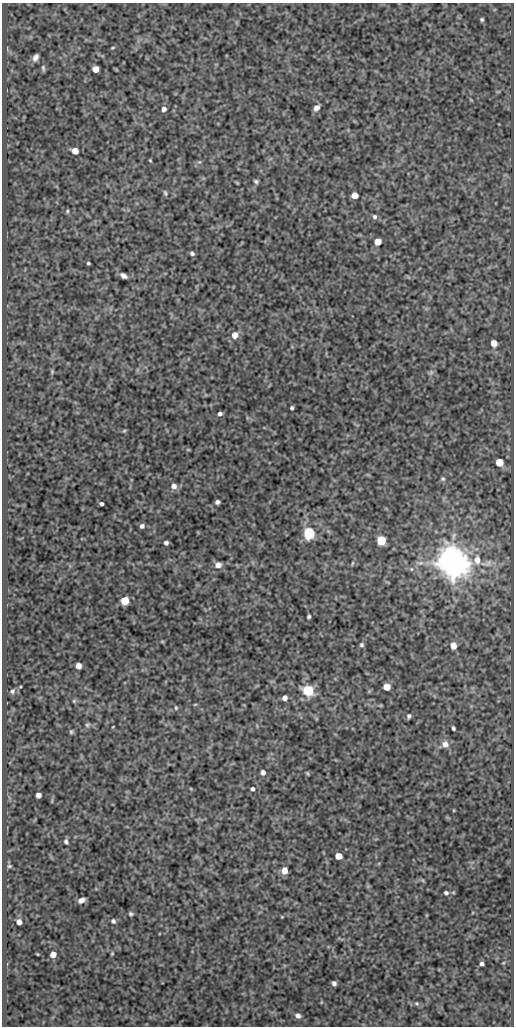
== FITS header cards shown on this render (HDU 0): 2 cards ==
NAXIS1  =                  512
NAXIS2  =                 1024

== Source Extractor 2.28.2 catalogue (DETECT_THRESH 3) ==
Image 512 x 1024 px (HDU 0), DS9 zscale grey, 1 PNG px = 1 image px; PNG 516 x 1028 px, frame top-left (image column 1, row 1024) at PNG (2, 3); no overlay
Background 80.4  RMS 0.5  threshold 1.51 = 3 sigma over >= 5 px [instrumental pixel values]
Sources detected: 80; all 80 listed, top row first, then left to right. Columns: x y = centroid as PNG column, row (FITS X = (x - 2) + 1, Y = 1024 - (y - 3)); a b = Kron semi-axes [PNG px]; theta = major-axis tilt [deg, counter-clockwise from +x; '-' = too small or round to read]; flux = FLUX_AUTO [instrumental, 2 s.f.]
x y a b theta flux
482 19 4 3 - 49
112 48 6 3 31 38
35 57 7 5 62 170
43 68 8 4 -85 67
95 69 5 5 - 490
317 108 6 5 - 220
164 109 5 5 - 150
75 151 5 5 - 490
150 160 3 3 - 30
199 162 6 4 40 51
256 181 5 4 - 66
165 193 7 4 -74 57
354 195 5 5 - 500
67 211 5 4 - 49
375 217 6 6 - 80
378 242 5 5 - 580
192 254 5 4 - 78
88 263 3 3 - 46
123 276 7 4 -31 130
235 335 6 5 - 420
494 343 5 5 - 430
52 371 6 5 - 48
431 372 6 6 - 78
292 408 4 3 - 63
220 414 4 4 - 97
124 431 5 5 - 45
188 450 5 3 - 31
499 462 5 5 - 890
443 479 6 6 - 66
174 486 7 7 - 180
217 502 4 4 - 100
101 504 4 3 - 66
142 526 5 5 - 100
309 533 6 5 - 6600
381 540 5 5 - 2300
166 543 4 4 - 100
477 560 11 8 -85 290
352 563 7 3 81 41
453 563 9 8 - 94000
218 565 7 6 - 210
125 601 5 5 - 1400
309 616 4 3 - 64
162 641 6 3 -19 29
362 645 6 6 - 67
453 646 5 5 - 360
79 666 5 5 - 290
387 687 5 5 - 690
308 690 6 5 - 4300
12 691 7 6 - 83
285 698 5 4 - 190
74 701 5 5 - 41
195 704 5 3 - 30
176 708 6 4 -76 44
409 716 5 4 - 75
87 725 6 5 - 58
453 728 4 3 - 66
71 732 5 4 - 48
445 744 9 9 - 210
263 772 4 4 - 170
307 773 5 2 - 36
252 789 4 4 - 85
38 795 5 4 - 200
66 842 5 4 - 72
338 856 5 5 - 640
9 866 6 5 - 47
284 871 5 5 - 410
446 893 5 4 - 79
81 900 6 4 26 160
131 914 6 5 - 63
282 917 4 3 - 26
113 921 6 5 - 87
19 922 5 4 - 230
112 953 4 3 - 35
37 954 3 2 - 23
53 954 5 5 - 390
503 963 5 3 - 26
482 964 4 3 - 84
334 983 4 4 - 97
417 1003 6 6 - 64
298 1016 7 6 - 140